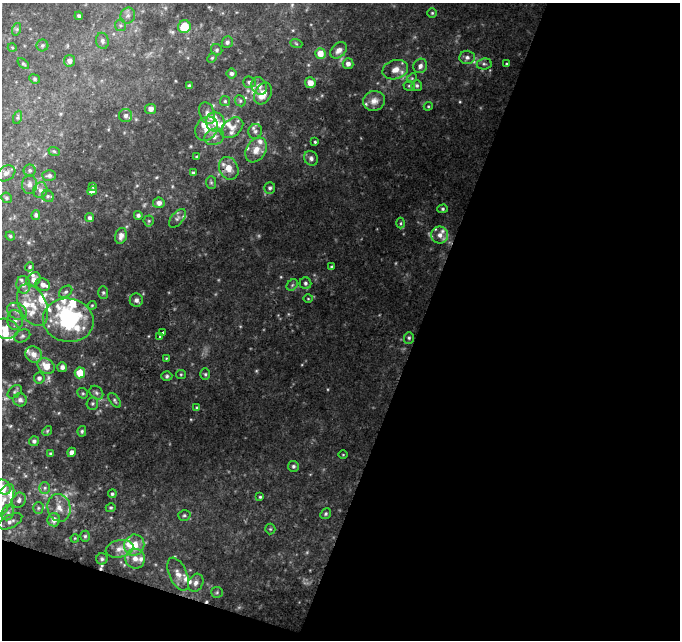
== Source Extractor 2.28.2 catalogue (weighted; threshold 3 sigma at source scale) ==
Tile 4 of 2 x 2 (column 2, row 2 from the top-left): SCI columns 679-1356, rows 59-696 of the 1356 x 1389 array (HDU 1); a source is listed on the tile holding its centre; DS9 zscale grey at full resolution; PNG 682 x 642 px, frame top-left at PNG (2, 3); each listed source drawn as its Kron ellipse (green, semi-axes under 4 px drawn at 4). Shown black and unused: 42% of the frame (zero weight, under 2 of 3 exposures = <1% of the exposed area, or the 3 px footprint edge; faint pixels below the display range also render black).
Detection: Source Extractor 2.28.2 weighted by HDU 2 'WHT'; one run over the whole footprint, this tile lists its part. Background 0.0741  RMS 0.0059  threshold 0.0264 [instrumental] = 3 sigma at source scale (4.5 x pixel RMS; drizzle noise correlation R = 1.50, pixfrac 1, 0.0396/0.0396 arcsec/px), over >= 5 px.
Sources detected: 179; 3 too faint to see at this stretch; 1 inside a brighter object's white glare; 2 cosmic-ray / hot-pixel residue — neither listed nor drawn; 30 inside a brighter listed object's ellipse — not listed separately; the other 143 listed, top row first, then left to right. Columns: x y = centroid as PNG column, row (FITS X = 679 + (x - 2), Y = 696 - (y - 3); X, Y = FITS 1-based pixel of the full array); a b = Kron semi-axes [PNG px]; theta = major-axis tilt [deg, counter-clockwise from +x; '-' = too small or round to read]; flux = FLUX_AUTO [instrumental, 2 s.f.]
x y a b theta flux
432 13 4 4 - 0.67
79 16 4 3 - 1.3
128 16 8 7 - 2.1
120 25 6 5 - 1.1
184 27 6 6 - 12
17 29 6 4 72 0.85
102 41 8 6 -76 1.7
227 42 6 5 - 1.4
296 43 6 4 -21 0.72
42 45 6 6 - 1.1
12 47 4 3 - 0.53
217 50 6 5 - 1.2
339 50 9 6 44 3.2
320 53 5 5 - 7.7
467 57 7 6 - 2.3
212 58 5 4 - 0.75
69 61 6 5 - 2.5
23 64 6 4 -42 0.82
348 64 5 5 - 2.6
484 64 7 5 7 1.4
507 64 4 3 - 0.63
420 66 7 6 - 2.6
395 70 13 9 16 5.7
231 73 5 5 - 1.6
412 78 5 4 - 0.76
34 79 5 4 - 0.82
249 82 6 5 - 1.7
310 83 5 5 - 5.4
417 85 5 5 - 1.4
189 86 4 4 - 1.2
259 86 9 7 -62 3
409 86 5 5 - 0.91
263 94 11 8 61 7.9
225 101 5 5 - 0.97
240 101 6 5 - 0.91
374 101 11 9 19 4.5
428 106 4 4 - 0.67
151 109 5 5 - 2.7
207 113 11 7 -69 3.1
126 116 6 6 - 2
18 117 7 4 71 0.97
215 122 10 9 - 7
232 128 13 8 38 3.9
207 129 13 10 53 7
255 131 7 7 - 2.1
214 137 10 8 22 3.3
315 142 3 3 - 0.68
256 150 13 9 57 6.3
54 151 6 3 -19 0.73
197 157 4 3 - 0.64
311 158 8 6 -54 1.8
229 168 12 9 -64 6.4
30 170 6 6 - 1.1
6 173 10 7 32 2.7
193 173 3 3 - 0.81
49 176 7 5 -3 1.5
211 182 6 5 - 0.9
29 185 9 7 87 2.7
93 186 3 3 - 1.4
270 188 6 5 - 1.3
40 190 8 7 - 2.7
92 191 5 4 - 2.2
48 196 6 5 - 1.2
6 198 5 5 - 1
159 203 6 5 - 2.7
443 209 5 4 - 0.87
36 215 5 4 - 1.4
138 215 4 4 - 1.2
90 218 4 4 - 1.2
177 218 11 6 50 1.9
149 221 5 5 - 0.83
401 223 5 3 - 0.75
440 235 8 8 - 4.2
10 236 4 4 - 0.8
121 236 8 5 75 2.5
29 267 5 4 - 0.93
331 267 4 3 - 0.97
33 280 8 6 47 3.1
305 283 6 6 - 1.3
23 285 8 7 - 2.3
43 285 7 6 - 2.9
292 285 6 5 - 1.1
66 292 7 5 39 1.5
103 292 6 5 - 0.94
308 299 5 3 - 0.51
136 300 7 6 - 1.9
33 305 22 13 -65 13
92 305 4 4 - 0.64
17 311 10 8 -28 3.4
15 320 10 7 -85 3.3
68 320 25 22 -10 63
5 329 13 10 -11 9
163 333 3 3 - 1.4
22 336 8 6 25 1.5
159 337 3 3 - 0.99
409 338 6 5 - 1.1
34 354 9 7 -36 4.7
166 358 4 3 - 0.55
46 366 9 7 -37 7.4
62 367 5 5 - 2.1
80 373 5 5 - 10
181 374 5 4 - 0.64
205 374 6 5 - 0.94
167 376 5 4 - 1
39 378 5 5 - 2.1
15 392 8 5 39 1.4
83 393 6 5 - 0.86
96 393 7 6 - 1.7
20 400 7 6 - 2.4
115 400 8 4 -51 1.1
92 403 6 5 - 1.1
197 408 4 3 - 0.81
47 431 5 4 - 0.8
82 431 5 4 - 0.8
34 441 5 5 - 1.5
72 452 5 4 - 2.2
50 453 3 3 - 0.7
343 455 4 3 - 0.44
293 466 5 5 - 1.1
3 487 8 6 -49 4
45 488 6 5 - 1.3
112 494 4 4 - 1
260 497 4 4 - 0.66
19 500 8 6 59 2.2
2 501 19 8 60 7.4
38 508 6 5 - 1.1
59 508 14 11 -76 5.9
111 508 5 4 - 0.81
8 513 8 6 69 2
326 514 6 5 - 0.97
184 515 6 5 - 1.2
54 520 6 6 - 3.7
10 521 13 6 26 2.8
270 529 5 5 - 0.76
85 536 5 5 - 1
75 538 4 3 - 0.45
134 545 11 10 - 11
120 549 14 8 12 4.1
102 559 5 5 - 1.3
135 559 10 9 - 4.3
178 574 18 9 -65 5.8
196 583 9 7 63 3
217 592 6 5 - 1
Overlapping masked pixels (flux is a lower limit): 1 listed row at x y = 229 168
Isophote crosses this tile's border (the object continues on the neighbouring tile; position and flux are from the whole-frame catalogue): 3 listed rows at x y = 5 329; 3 487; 2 501